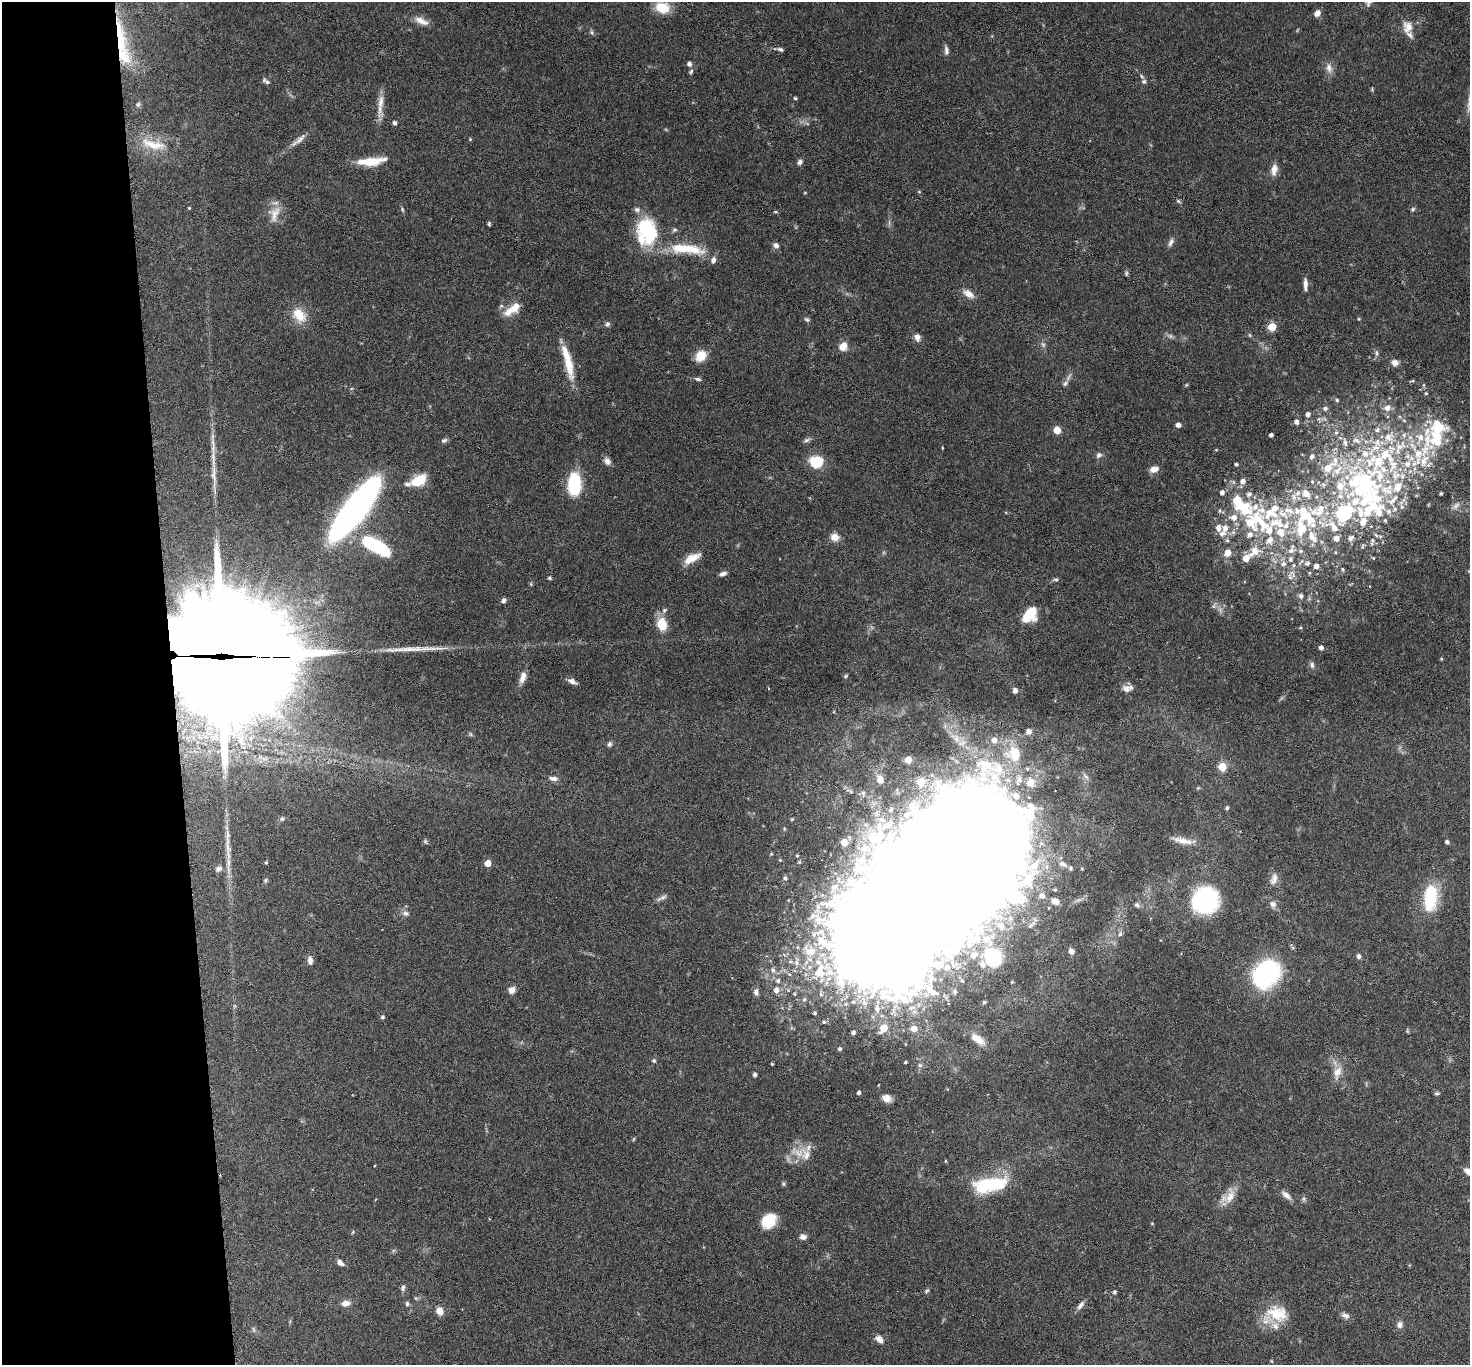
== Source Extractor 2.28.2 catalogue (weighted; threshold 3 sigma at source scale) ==
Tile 4 of 3 x 3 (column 1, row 2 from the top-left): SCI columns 5-1472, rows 1530-2892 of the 4413 x 4384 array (HDU 1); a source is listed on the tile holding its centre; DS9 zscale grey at full resolution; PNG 1472 x 1367 px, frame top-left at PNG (2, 2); no overlay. Shown black and unused: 12% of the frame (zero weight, under 3 of 6 exposures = <1% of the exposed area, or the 3 px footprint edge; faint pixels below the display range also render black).
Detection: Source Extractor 2.28.2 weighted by HDU 2 'WHT'; one run over the whole footprint, this tile lists its part. Background 0.0858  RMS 0.003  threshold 0.0122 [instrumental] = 3 sigma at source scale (4.09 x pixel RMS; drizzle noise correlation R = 1.36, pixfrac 0.8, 0.05/0.05 arcsec/px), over >= 5 px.
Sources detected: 358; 6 too faint to see at this stretch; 14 inside a brighter object's white glare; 1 cosmic-ray / hot-pixel residue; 2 long thin detections or spike segments (spike, bleed or trail) — not listed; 72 inside a brighter listed object's ellipse — not listed separately; the other 263 listed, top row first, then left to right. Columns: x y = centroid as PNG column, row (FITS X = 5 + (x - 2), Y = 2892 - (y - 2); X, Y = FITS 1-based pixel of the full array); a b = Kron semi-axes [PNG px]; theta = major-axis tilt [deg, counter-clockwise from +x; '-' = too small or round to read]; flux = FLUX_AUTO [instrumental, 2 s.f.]
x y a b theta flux
662 8 14 10 -14 7.2
1317 13 8 6 52 1.6
421 21 19 8 -24 2.6
1408 27 17 13 -80 3.7
591 32 7 5 -73 0.52
119 37 76 16 -72 22
781 49 7 5 -23 0.61
946 50 12 5 -83 1
689 64 6 6 - 0.86
1329 68 14 9 -75 1.9
691 71 7 5 51 0.51
266 81 11 5 -35 0.77
1144 82 7 7 - 0.81
795 98 4 4 - 0.35
381 102 22 8 84 3.1
394 123 6 5 - 0.58
300 139 21 7 44 2
470 139 4 4 - 0.3
153 144 40 14 -14 8.2
370 162 26 11 8 6.1
800 162 7 5 55 0.93
1274 169 14 8 79 2.3
919 192 5 4 - 0.24
805 193 4 3 - 0.24
1178 201 5 5 - 0.43
189 208 4 3 - 0.24
1413 209 6 5 - 0.54
402 210 7 4 -71 0.42
775 212 6 3 1 0.33
274 214 24 15 69 4.1
489 224 5 4 - 0.43
647 230 29 20 -65 21
674 230 7 6 - 0.61
1171 242 12 6 68 1
776 245 8 7 - 1.1
680 248 29 13 -8 8.5
713 260 8 6 77 1.1
1126 273 7 4 -82 0.47
1305 284 16 5 -90 1.4
968 294 16 9 -31 2.3
513 309 26 10 36 4.7
299 315 21 14 -53 5.6
807 319 8 5 -31 0.6
1359 319 4 4 - 0.27
607 324 8 6 56 0.72
1272 327 5 5 - 10
1250 335 6 4 -88 0.34
917 337 10 7 -81 1.4
843 346 9 8 - 3.1
1376 353 10 5 -85 0.75
701 356 14 11 51 3.9
1395 363 8 6 -10 1.6
569 364 43 11 -80 7
698 379 9 5 -10 0.68
1412 381 7 3 12 0.29
1065 383 9 6 46 0.97
1186 385 5 4 - 0.31
1423 385 6 4 90 0.35
1426 393 5 4 - 0.38
1337 400 5 4 - 0.47
1325 408 6 5 - 0.76
1387 408 8 7 - 2
1308 414 5 4 - 1.1
1296 422 4 4 - 1.2
1178 425 4 4 - 1.5
1377 429 8 7 - 1.2
1057 430 5 5 - 6.2
1336 433 6 4 61 0.55
1271 435 4 4 - 0.92
444 440 8 6 16 0.72
807 440 10 5 26 0.76
213 446 43 5 -86 4
942 448 4 3 - 0.22
1216 450 4 4 - 0.27
1418 453 52 33 55 30
1099 455 8 6 45 0.95
1312 456 6 5 - 0.73
607 461 9 7 -63 1.5
816 462 11 10 - 10
1236 464 4 4 - 0.61
1154 469 11 7 21 1.8
419 480 16 9 30 7.8
1243 481 6 6 - 1.6
1312 481 4 4 - 0.31
1365 481 53 34 -66 44
574 484 22 12 -90 15
1222 492 5 5 - 1.1
1297 493 8 7 - 1.4
1441 493 3 3 - 0.48
1249 494 9 8 - 1.2
1306 494 9 6 -47 2.4
1456 506 14 7 51 1.5
1255 507 16 10 22 3.4
355 509 65 17 52 130
1245 510 14 10 -83 5.1
1319 510 79 44 31 55
1343 513 10 8 36 35
1304 516 19 12 -49 7.1
1234 517 9 7 -6 2.2
1254 522 51 41 -43 36
1277 523 26 15 -10 8.1
1333 527 19 10 -43 4.6
1225 529 10 8 84 2
1233 532 7 5 43 0.75
1250 535 8 6 43 1.6
1380 536 6 4 -43 0.48
835 537 9 8 - 2.8
1312 537 18 10 -58 3.6
1351 538 9 7 55 1
1227 540 5 5 - 0.55
1372 541 12 7 77 1.1
378 547 30 11 -32 22
1254 551 19 14 32 4.5
1291 551 8 7 - 1.4
1301 551 6 5 - 0.58
1335 552 4 3 - 0.24
1228 553 5 5 - 3.9
692 558 21 9 28 3.8
1373 558 4 3 - 0.22
1291 559 6 6 - 0.67
1307 563 7 6 - 0.85
1283 564 8 7 - 1.1
1293 565 6 4 -90 0.38
1316 566 5 4 - 1.4
1343 569 5 4 - 0.38
723 574 8 4 16 1
1290 577 11 6 -86 1.4
549 578 4 4 - 0.53
1056 579 6 5 - 0.53
1301 596 6 5 - 0.92
503 601 6 5 - 0.86
1214 606 9 5 60 0.77
664 610 7 6 - 0.7
1030 615 18 12 50 7.1
662 624 10 8 -74 7.8
1300 627 4 4 - 0.34
1321 648 4 4 - 1.1
221 649 66 54 -10 3500
1312 665 9 5 -88 0.82
845 676 6 4 28 0.34
523 678 15 7 74 2.1
572 681 11 5 -27 1.4
1127 689 12 9 -33 1.5
1015 690 5 4 - 1.3
1029 731 6 6 - 1.4
471 734 7 5 -61 0.46
956 738 18 8 -42 3.2
609 744 7 5 75 0.69
1014 754 25 23 -60 11
908 759 5 5 - 3.8
1222 767 5 5 - 10
1085 776 12 5 -46 1.1
553 778 12 6 -4 1.4
880 779 11 8 -68 2.6
921 782 5 5 - 9.2
1030 783 14 13 - 4
850 791 13 6 -29 1.4
863 793 13 9 10 2
1016 796 9 7 -34 2.8
1227 808 4 4 - 0.63
891 809 9 5 74 0.56
876 813 10 8 -82 1.7
906 815 8 6 45 1.2
282 819 6 6 - 0.52
792 819 4 4 - 0.32
876 837 32 21 9 16
425 841 7 5 -89 0.48
1183 841 30 7 -11 3.4
844 842 5 5 - 6.3
1447 842 5 4 - 0.66
1041 844 7 5 66 0.73
227 845 31 6 -88 3.9
958 845 72 52 35 2300
797 856 4 4 - 0.29
780 860 5 4 - 0.33
266 862 4 3 - 0.28
488 863 5 4 - 4.9
1063 864 13 7 -28 1.4
860 866 32 22 76 14
218 869 9 7 38 1.1
1082 869 3 3 - 0.25
785 878 5 5 - 0.74
1274 879 17 9 73 2
265 880 6 5 - 0.45
835 887 11 7 29 1.7
1055 889 3 3 - 0.38
1042 895 6 5 - 1.3
662 898 16 5 25 1
1430 898 34 17 84 13
1055 901 8 6 -35 1.7
1205 901 20 18 56 51
1273 904 10 8 -30 1.4
1137 905 7 6 - 0.72
406 913 10 7 -12 1
1120 934 7 5 75 0.68
987 939 6 6 - 1.2
969 944 4 3 - 0.63
958 947 6 6 - 0.9
810 951 15 12 -35 5.7
1071 951 5 4 - 1.8
973 955 4 4 - 1.3
1359 956 7 5 -76 0.69
993 957 12 11 - 21
310 960 11 6 -84 1.3
797 962 11 7 -83 1.6
983 965 7 6 - 1.2
947 968 3 3 - 0.41
773 970 8 6 -54 0.95
1266 974 20 15 42 62
778 981 6 6 - 0.7
1012 982 5 5 - 0.4
512 990 9 7 44 1.5
776 990 6 6 - 1.6
930 990 9 7 -57 1.8
756 992 9 6 84 0.99
955 992 3 3 - 0.39
794 994 5 5 - 0.39
804 1000 6 5 - 0.62
853 1002 9 6 8 1.2
984 1002 5 5 - 0.41
877 1008 9 7 -83 1.6
815 1013 4 4 - 0.53
382 1017 4 4 - 0.6
824 1022 6 4 -13 0.49
884 1028 6 5 - 5.8
914 1029 6 5 - 2.7
853 1033 4 3 - 0.79
977 1039 20 9 -33 3.5
839 1049 4 3 - 0.61
654 1061 5 5 - 0.59
905 1062 3 3 - 0.39
772 1064 3 3 - 0.33
920 1065 7 6 - 0.82
1337 1072 21 11 73 3.4
755 1075 4 4 - 0.99
859 1093 4 3 - 0.67
1437 1093 6 4 9 0.47
886 1098 9 7 -22 2.4
634 1139 6 3 70 0.28
799 1153 16 15 - 4.8
945 1161 5 3 - 0.27
1469 1171 15 8 -29 2.4
783 1184 6 5 - 0.43
990 1185 36 13 9 21
1286 1195 16 7 -40 1.7
1230 1196 25 11 72 3.9
1304 1199 6 6 - 0.58
769 1221 15 13 44 8.1
353 1232 5 3 - 0.25
803 1237 8 6 -10 1.3
340 1263 8 5 -40 1.2
403 1288 9 6 83 0.82
927 1291 7 4 28 0.47
1114 1292 5 4 - 0.61
416 1298 5 5 - 0.41
346 1303 9 6 8 2
407 1304 7 6 - 0.6
1080 1305 13 6 53 1.2
440 1311 7 6 - 2.8
1276 1314 32 21 16 9.4
1345 1315 12 7 -24 1.2
1400 1325 9 8 - 1.3
880 1339 11 6 -44 1.9
Overlapping masked pixels (flux is a lower limit): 2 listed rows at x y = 119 37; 221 649
Isophote crosses this tile's border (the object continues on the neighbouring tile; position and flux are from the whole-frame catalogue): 1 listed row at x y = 1469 1171